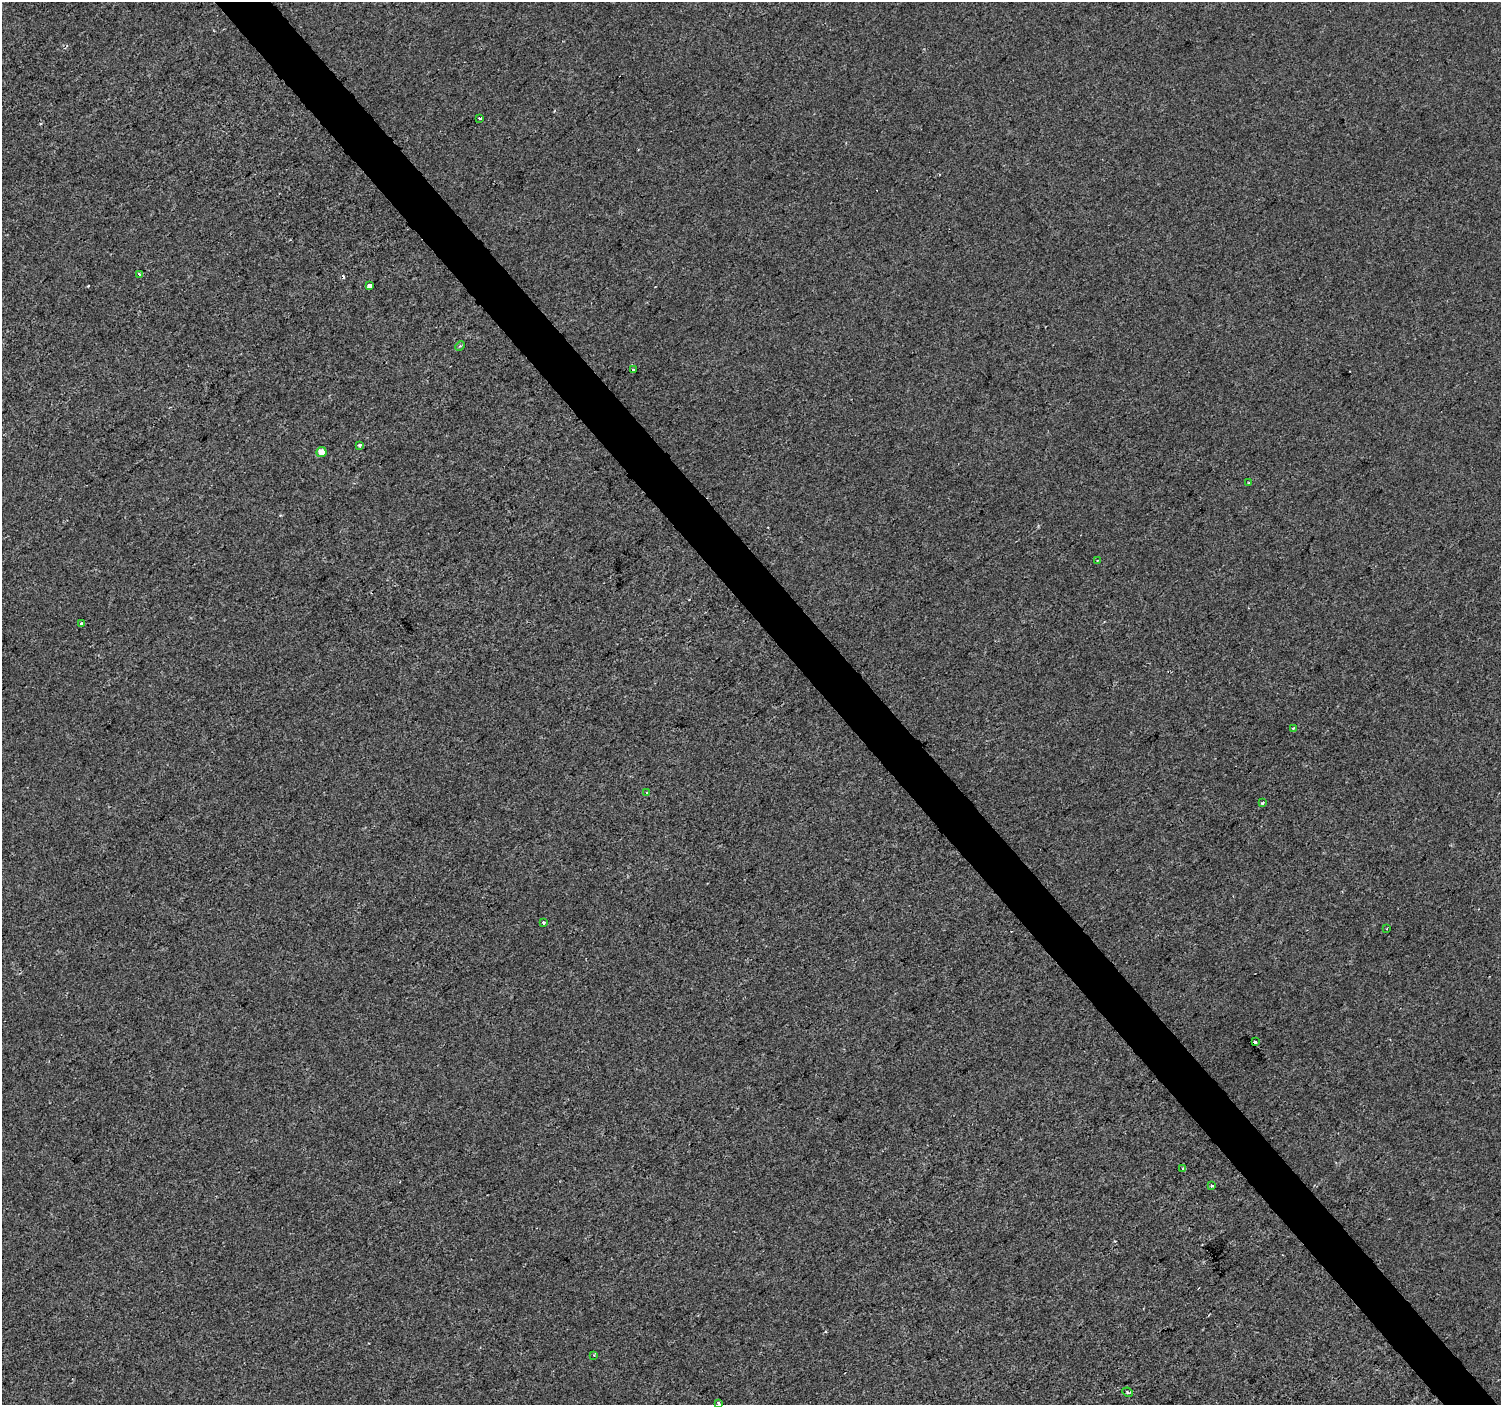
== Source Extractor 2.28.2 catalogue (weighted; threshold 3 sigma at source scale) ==
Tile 6 of 4 x 4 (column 2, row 2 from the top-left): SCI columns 1504-3002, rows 3009-4411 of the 6000 x 5953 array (HDU 1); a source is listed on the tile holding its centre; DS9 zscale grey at full resolution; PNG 1503 x 1407 px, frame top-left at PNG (2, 2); each listed source drawn as its Kron ellipse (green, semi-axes under 4 px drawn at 4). Shown black and unused: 4% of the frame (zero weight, under 2 of 3 exposures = <1% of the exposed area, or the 3 px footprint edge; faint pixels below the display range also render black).
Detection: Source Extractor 2.28.2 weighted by HDU 2 'WHT'; one run over the whole footprint, this tile lists its part. Background -4.67e-05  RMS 0.0042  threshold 0.0187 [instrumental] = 3 sigma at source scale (4.5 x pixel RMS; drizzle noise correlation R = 1.50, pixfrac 1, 0.0396/0.0396 arcsec/px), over >= 5 px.
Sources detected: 24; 3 cosmic-ray / hot-pixel residue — neither listed nor drawn; the other 21 listed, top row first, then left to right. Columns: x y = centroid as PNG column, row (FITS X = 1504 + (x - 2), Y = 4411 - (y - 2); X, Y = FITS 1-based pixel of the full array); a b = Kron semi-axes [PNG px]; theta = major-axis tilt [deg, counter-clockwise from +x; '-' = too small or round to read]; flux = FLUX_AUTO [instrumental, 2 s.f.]
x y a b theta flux
480 118 3 3 - 1.8
139 275 3 3 - 1.9
370 286 4 3 - 4.9
460 346 5 3 - 0.6
633 369 3 3 - 6.8
360 445 3 3 - 1.2
321 452 5 5 - 4.1
1249 483 3 2 - 0.49
1097 560 3 3 - 0.44
81 624 4 3 - 5.3
1293 728 3 3 - 0.99
646 792 3 2 - 0.34
1263 803 3 3 - 0.72
544 923 4 3 - 0.64
1387 929 3 2 - 0.31
1255 1041 4 3 - 3.7
1183 1169 3 3 - 1.3
1211 1186 3 3 - 1.4
594 1355 3 3 - 0.38
1128 1392 5 3 - 0.66
719 1403 3 3 - 1.5
Isophote crosses this tile's border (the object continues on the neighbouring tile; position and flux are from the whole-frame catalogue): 1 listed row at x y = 719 1403